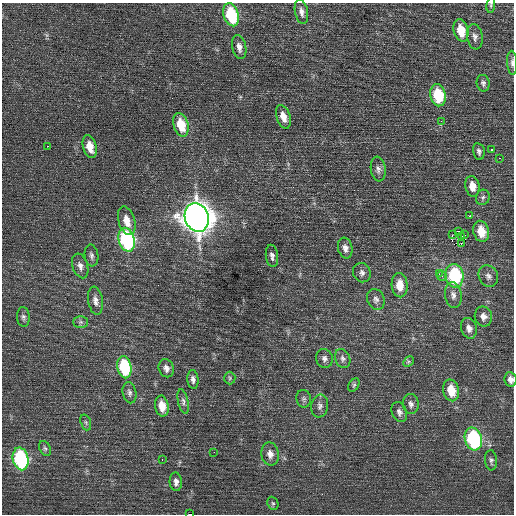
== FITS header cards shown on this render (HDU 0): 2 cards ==
NAXIS1  =                  512 / Axis length
NAXIS2  =                  512 / Axis length

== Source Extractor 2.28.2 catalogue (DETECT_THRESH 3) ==
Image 512 x 512 px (HDU 0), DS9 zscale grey, 1 PNG px = 1 image px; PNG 516 x 516 px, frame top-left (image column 1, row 512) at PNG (2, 3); each listed source drawn as its Kron ellipse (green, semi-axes under 4 px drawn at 4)
Background 0.28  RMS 0.77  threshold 2.3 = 3 sigma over >= 5 px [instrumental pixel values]
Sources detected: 76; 1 with non-positive FLUX_AUTO (blend fragments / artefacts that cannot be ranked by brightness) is neither listed nor drawn; the other 75 listed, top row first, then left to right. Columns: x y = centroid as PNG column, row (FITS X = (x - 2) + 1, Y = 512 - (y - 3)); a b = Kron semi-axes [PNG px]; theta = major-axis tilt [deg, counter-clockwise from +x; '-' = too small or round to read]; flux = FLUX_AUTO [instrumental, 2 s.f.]
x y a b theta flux
491 5 8 4 83 80
301 12 12 6 -78 250
231 15 12 7 -73 3100
461 30 11 7 -76 1000
475 37 13 7 -81 240
239 47 12 7 -78 300
512 63 12 5 -87 180
483 83 8 6 -79 140
438 95 11 7 -80 2400
283 117 12 6 -72 500
441 121 3 2 - 76
181 125 12 7 -74 1400
47 146 3 2 - 110
90 147 12 7 -74 700
492 150 3 3 - 78
479 151 8 5 -79 150
500 158 3 2 - 95
378 169 12 7 -82 240
472 186 10 7 -80 540
483 197 8 7 - 130
470 216 2 2 - 94
197 217 14 12 -71 69000
127 221 15 8 -74 630
458 231 3 2 - 2400
481 231 11 7 -75 1000
452 235 3 2 - 47
465 235 2 2 - 940
461 236 3 3 - 26
127 240 12 8 -74 7500
461 244 3 3 - 180
345 248 10 7 -78 260
91 256 11 6 -82 180
272 256 11 6 -83 200
80 266 13 7 -72 270
362 273 10 8 -63 210
439 274 3 2 - 77
442 276 5 5 - 100
454 276 12 9 -80 4100
488 276 11 9 -61 280
400 285 12 8 -86 740
453 295 13 8 -82 300
376 299 11 8 -64 230
95 301 14 7 -81 300
483 316 10 8 -77 300
23 317 10 6 -86 150
81 322 7 6 - 120
469 328 10 8 -72 280
324 358 9 8 - 210
343 359 10 7 -67 190
408 362 6 4 45 79
124 367 11 7 -79 3200
166 368 9 7 -68 240
230 378 6 5 - 92
193 379 9 5 -84 190
511 379 7 6 - 240
354 385 7 5 59 83
451 390 11 8 -76 1000
129 393 11 7 -79 180
304 399 9 7 -79 140
183 401 12 5 -78 180
411 404 10 8 -85 210
162 406 10 7 -80 740
320 406 11 8 82 230
399 412 10 7 -68 200
86 422 8 5 -71 94
473 439 11 8 -74 5900
45 448 8 5 -62 130
214 452 2 2 - 76
270 454 11 8 -79 350
21 459 11 8 -78 6500
162 459 3 2 - 42
491 460 10 6 -85 150
176 482 9 6 -86 210
273 503 7 5 -67 98
190 514 4 2 - 3000
At the frame edge (FLAGS 8, measured only in part): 4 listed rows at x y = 491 5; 512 63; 511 379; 190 514
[1 non-positive-flux detection neither listed nor drawn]